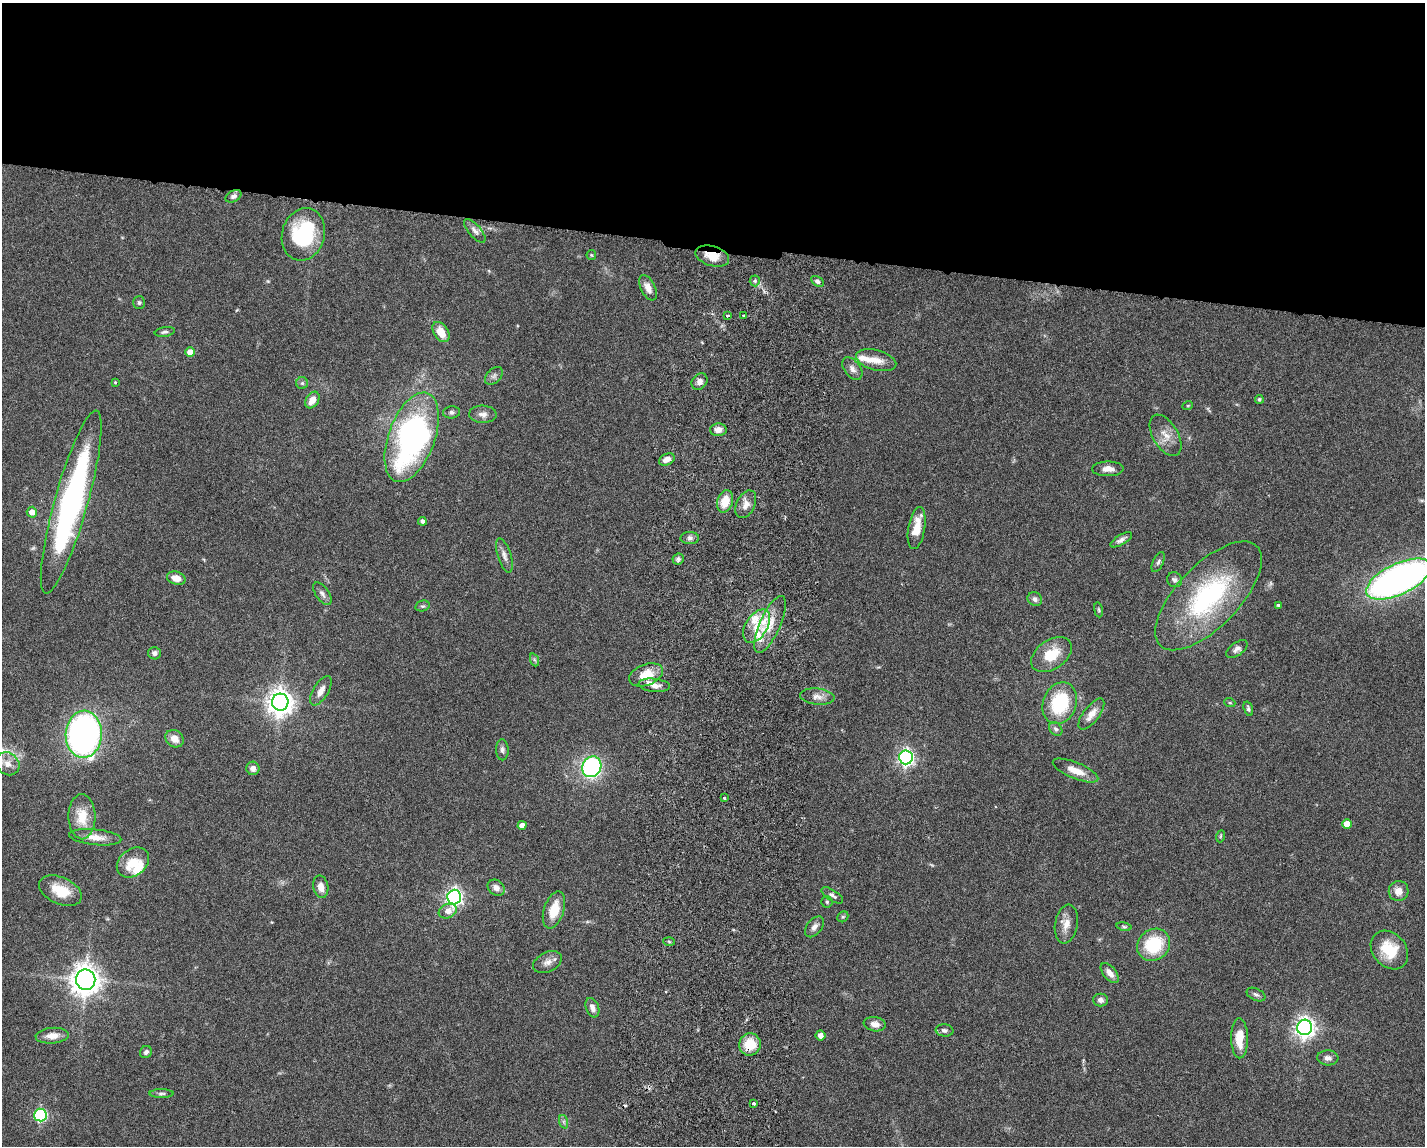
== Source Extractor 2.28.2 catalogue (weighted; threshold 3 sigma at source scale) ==
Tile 2 of 3 x 4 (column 2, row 1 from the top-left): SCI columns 1701-3123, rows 3440-4583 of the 4712 x 4595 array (HDU 1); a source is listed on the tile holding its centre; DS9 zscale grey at full resolution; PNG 1427 x 1148 px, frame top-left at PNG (2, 3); each listed source drawn as its Kron ellipse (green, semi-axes under 4 px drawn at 4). Shown black and unused: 21% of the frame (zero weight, under 3 of 6 exposures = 3% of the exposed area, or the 3 px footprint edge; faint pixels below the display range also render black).
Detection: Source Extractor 2.28.2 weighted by HDU 2 'WHT'; one run over the whole footprint, this tile lists its part. Background 0.0588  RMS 0.0038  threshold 0.0154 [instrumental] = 3 sigma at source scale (4.09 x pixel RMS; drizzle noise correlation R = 1.36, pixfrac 0.8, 0.05/0.05 arcsec/px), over >= 5 px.
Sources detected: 127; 1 too faint to see at this stretch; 1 cosmic-ray / hot-pixel residue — neither listed nor drawn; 9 inside a brighter listed object's ellipse — not listed separately; the other 116 listed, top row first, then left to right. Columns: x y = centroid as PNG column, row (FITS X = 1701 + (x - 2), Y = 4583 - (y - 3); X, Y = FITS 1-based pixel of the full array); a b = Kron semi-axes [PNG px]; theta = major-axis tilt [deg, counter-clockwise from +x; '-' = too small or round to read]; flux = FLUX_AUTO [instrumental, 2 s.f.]
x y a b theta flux
233 196 8 5 30 1.1
475 231 15 6 -49 1.5
303 234 26 21 74 29
591 255 5 4 - 0.4
712 256 17 9 -16 5.2
755 281 5 5 - 0.66
817 281 7 4 -31 0.84
648 288 14 7 -64 3
139 303 6 6 - 0.66
728 315 3 2 - 0.52
743 316 3 2 - 0.51
165 332 10 5 10 0.87
441 332 11 7 -57 5.3
190 352 5 5 - 3.2
876 360 20 10 -15 4.3
852 369 13 8 -53 1.9
494 376 10 7 45 1.3
115 382 4 3 - 0.41
699 382 9 7 50 1.9
302 383 6 6 - 0.72
1259 399 4 4 - 0.68
312 400 9 6 57 3.3
1188 405 5 3 - 0.29
451 412 8 6 6 1
483 414 14 8 -3 2.1
718 430 8 6 3 2.1
1166 435 23 12 -59 4.6
412 437 47 23 70 100
667 459 8 5 23 2.1
1108 469 16 7 0 2.6
725 501 11 7 74 6.6
71 502 95 16 74 97
746 504 15 9 64 2.7
32 512 5 5 - 2.5
422 521 4 4 - 1.1
917 528 21 8 81 6.6
690 538 9 6 1 1.2
1121 540 12 5 30 1.4
504 555 18 6 -72 2
678 559 6 5 - 1.1
1158 562 11 5 64 0.96
176 578 9 6 -16 3.5
1399 579 35 15 25 170
1175 580 8 7 - 1.1
322 594 13 6 -55 1.4
1209 596 69 31 46 51
1035 599 8 6 -33 1.4
1278 605 3 3 - 0.52
422 606 7 5 14 0.65
1098 610 8 4 -81 0.49
770 624 31 10 66 6.9
757 626 18 11 58 5.7
1237 649 12 6 35 1.4
155 653 6 6 - 1.4
1051 655 22 14 34 9.4
535 660 7 4 -70 0.61
646 675 17 10 20 6.4
654 685 16 6 -6 2.4
321 691 16 7 59 2.8
817 697 17 8 -6 2.4
280 702 8 8 - 360
1060 703 21 16 70 21
1230 703 5 3 - 0.38
1248 709 7 4 -73 0.76
1091 714 18 8 53 3.7
1056 729 7 6 - 0.97
84 734 23 18 87 120
174 739 9 8 - 3.4
502 750 10 6 -87 1.2
906 757 7 6 - 110
8 764 12 10 -40 3.3
592 767 10 9 - 53
253 768 7 6 - 1.6
1076 771 24 8 -23 5
724 798 3 3 - 0.55
82 817 22 13 -89 7.8
1347 824 5 4 - 3.9
522 825 4 4 - 1.9
1221 836 6 3 70 0.41
95 837 26 8 -6 4
133 862 17 13 38 5.9
321 887 11 7 -79 2.9
496 888 9 7 -40 2
60 891 23 13 -24 8.2
1399 891 10 10 - 3
832 895 12 5 -33 1.1
454 897 7 7 - 120
827 902 5 5 - 0.52
554 910 19 10 72 7.6
448 911 9 7 23 2.6
843 917 6 5 - 0.52
1066 924 20 11 81 3.7
814 927 12 7 52 1.8
1124 927 7 4 -13 0.57
669 942 5 3 - 0.42
1154 945 17 15 39 17
1389 950 21 16 -48 11
547 962 15 9 25 2.5
1110 973 12 6 -49 2.3
86 980 10 9 - 430
1256 994 10 6 -26 1
1100 1000 7 6 - 1.2
592 1008 10 6 -69 1.8
875 1024 11 7 -9 2.3
1305 1027 8 7 - 210
944 1030 9 6 -8 1.1
820 1035 5 5 - 1.7
52 1036 17 8 4 3.1
1239 1038 20 8 -90 7
750 1044 11 10 - 7.4
146 1052 6 5 - 0.91
1328 1058 10 7 -4 1.8
161 1094 12 4 0 0.83
754 1103 3 3 - 0.75
40 1115 6 6 - 42
564 1122 7 4 -72 0.71
Overlapping masked pixels (flux is a lower limit): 2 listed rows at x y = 712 256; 750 1044
Isophote crosses this tile's border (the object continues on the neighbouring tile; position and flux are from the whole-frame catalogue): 1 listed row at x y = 1399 579